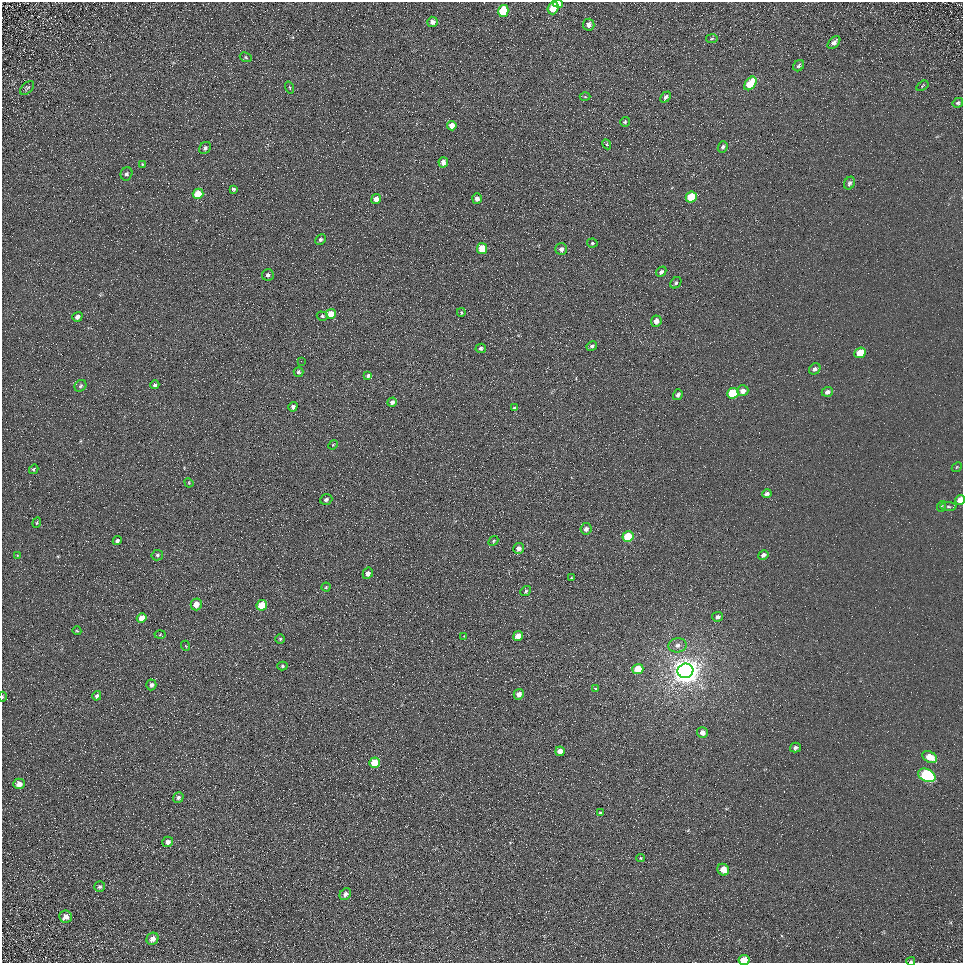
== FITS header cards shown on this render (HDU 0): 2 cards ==
NAXIS1  =                  961
NAXIS2  =                  961

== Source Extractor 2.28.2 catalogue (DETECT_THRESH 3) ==
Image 961 x 961 px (HDU 0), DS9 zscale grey, 1 PNG px = 1 image px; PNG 965 x 965 px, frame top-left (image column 1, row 961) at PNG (2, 2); each listed source drawn as its Kron ellipse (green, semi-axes under 4 px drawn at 4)
Background 5.05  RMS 7.8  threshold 23.3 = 3 sigma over >= 5 px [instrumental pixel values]
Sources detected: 117; all 117 listed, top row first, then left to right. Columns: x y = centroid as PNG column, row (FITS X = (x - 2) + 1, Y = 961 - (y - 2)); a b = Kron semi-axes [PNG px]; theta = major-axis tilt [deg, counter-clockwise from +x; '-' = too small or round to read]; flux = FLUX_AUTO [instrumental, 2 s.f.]
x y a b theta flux
558 3 5 4 - 2500
553 8 6 5 - 15000
503 11 6 5 - 20000
432 22 5 5 - 1900
589 25 6 5 - 2100
712 39 6 3 10 560
834 42 7 5 46 2200
246 57 6 4 -25 780
799 66 6 5 - 1100
750 83 7 5 52 16000
922 86 7 4 32 540
290 87 6 3 -71 550
27 88 8 5 43 1100
585 97 5 3 - 520
666 97 6 4 47 1200
958 103 5 4 - 990
625 122 5 4 - 740
452 126 5 4 - 4800
607 144 5 4 - 590
723 147 6 4 67 1100
205 148 6 5 - 1300
443 162 5 4 - 2900
142 164 4 3 - 540
126 174 7 5 67 1300
849 183 7 5 61 1400
233 189 3 3 - 830
198 194 5 5 - 12000
691 197 6 5 - 17000
376 199 5 4 - 4200
477 199 5 5 - 2700
320 240 6 4 46 1000
592 243 5 4 - 880
482 249 5 5 - 11000
561 249 6 6 - 2200
661 272 6 4 47 1300
268 275 6 6 - 1700
676 283 6 5 - 890
461 312 4 3 - 540
331 314 5 5 - 7300
322 316 5 4 - 790
77 317 5 4 - 2000
656 321 5 5 - 3300
592 346 5 4 - 1200
481 348 5 4 - 1400
860 353 6 5 - 11000
301 361 3 2 - 540
815 369 6 5 - 1400
298 372 5 4 - 1100
368 376 4 4 - 1200
155 385 4 4 - 1200
80 386 6 5 - 1100
743 391 6 5 - 3100
827 392 6 5 - 1900
733 393 6 5 - 21000
678 395 5 4 - 1500
392 402 5 4 - 1400
293 407 5 4 - 1500
514 408 4 3 - 860
333 445 5 4 - 470
957 467 5 4 - 600
34 469 5 4 - 740
189 483 5 4 - 520
767 494 4 4 - 1400
326 499 6 5 - 1100
960 500 5 4 - 5300
942 506 5 3 - 610
948 507 8 4 -1 1000
37 523 5 4 - 700
586 529 6 5 - 2300
628 537 5 5 - 18000
117 541 4 4 - 1400
493 541 5 4 - 670
519 548 5 5 - 2700
17 555 4 3 - 390
157 555 6 5 - 960
763 555 5 4 - 1600
368 573 6 5 - 2400
571 578 3 3 - 420
326 587 4 4 - 650
526 591 6 4 38 730
196 604 6 5 - 5400
262 605 5 5 - 15000
718 617 5 5 - 1500
142 618 5 4 - 7200
77 631 4 3 - 500
160 635 5 3 - 500
464 636 2 2 - 340
518 636 5 4 - 5400
280 639 5 5 - 690
677 645 9 7 7 2600
186 646 5 3 - 420
282 666 5 4 - 840
638 669 5 5 - 11000
685 671 8 7 - 830000
151 685 5 5 - 1400
595 689 4 4 - 680
519 694 5 5 - 3700
97 696 5 4 - 1100
2 697 5 2 - 560
702 733 5 5 - 3600
795 748 5 5 - 1400
560 751 5 4 - 4500
930 757 8 5 -27 7300
375 763 5 5 - 13000
927 775 9 6 -28 59000
19 784 5 5 - 3300
178 797 5 5 - 1200
600 813 4 3 - 800
168 842 5 5 - 2400
640 858 4 4 - 560
723 870 6 5 - 6900
100 887 6 5 - 1100
345 894 6 5 - 2500
65 917 6 6 - 3300
153 939 6 5 - 3600
744 960 5 5 - 9800
911 961 4 3 - 710
At the frame edge (FLAGS 8, measured only in part): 5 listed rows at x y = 558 3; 960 500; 2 697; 744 960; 911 961